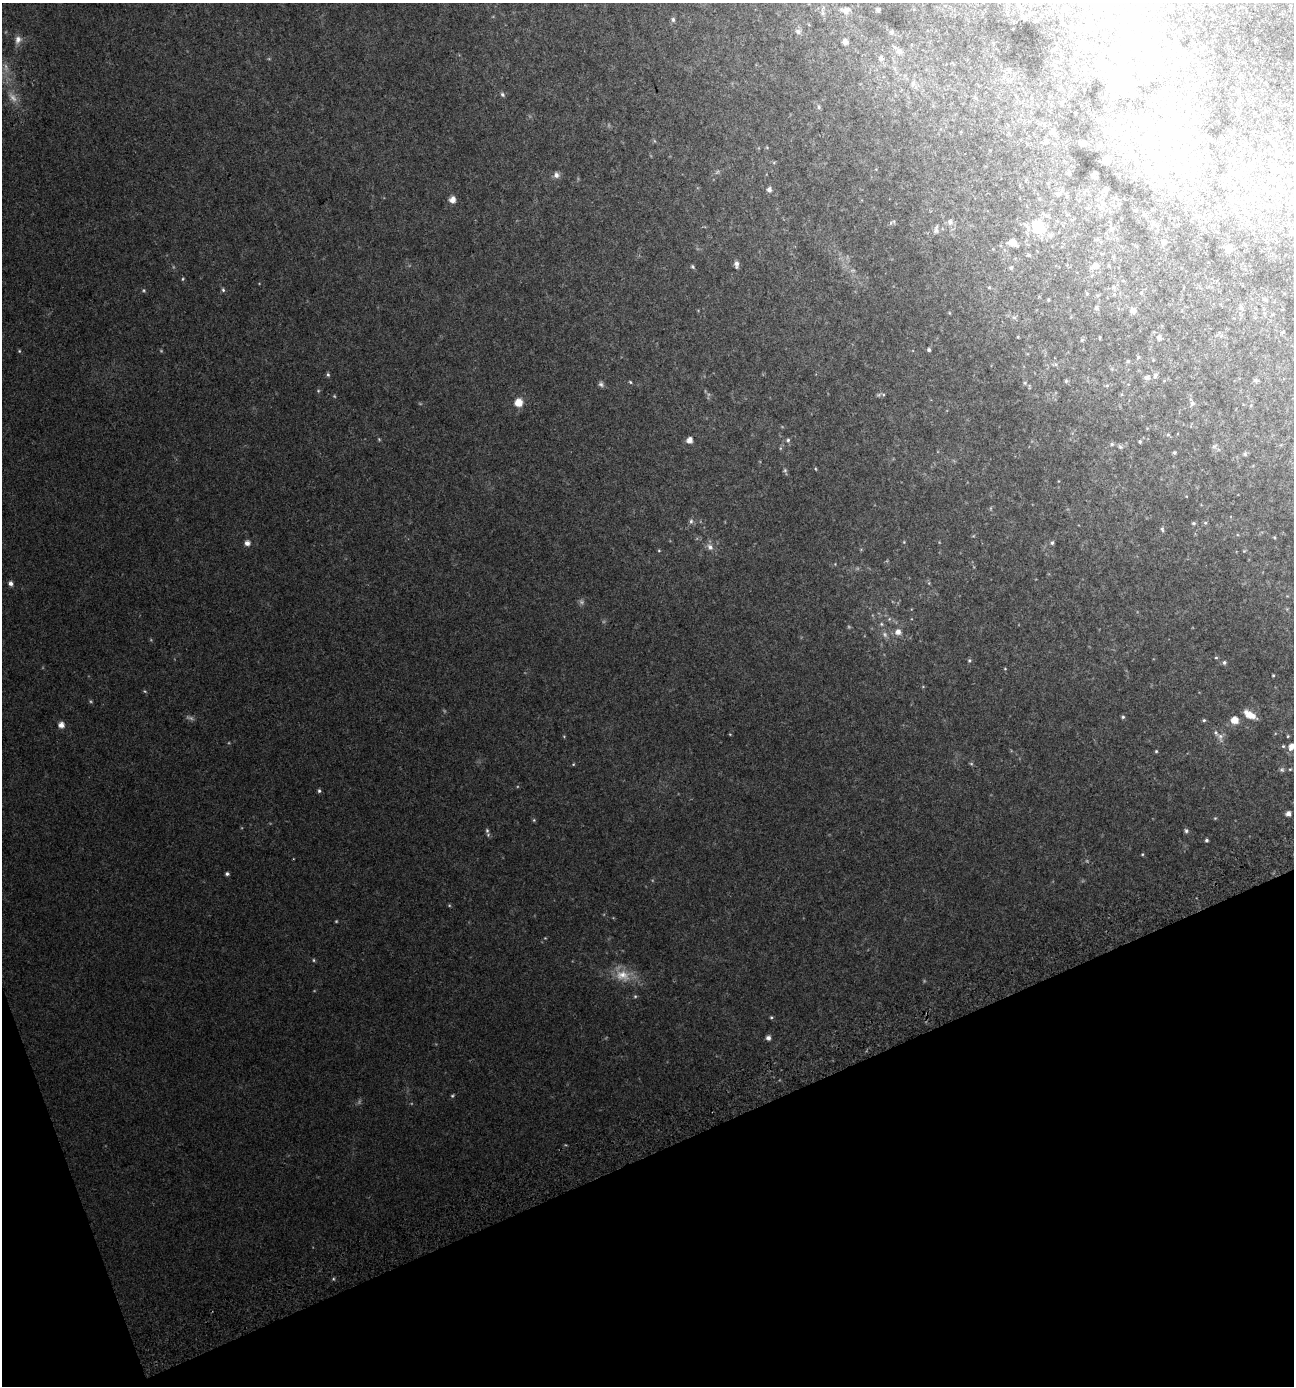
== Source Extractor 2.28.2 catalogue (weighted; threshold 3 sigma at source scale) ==
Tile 14 of 4 x 4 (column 2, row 4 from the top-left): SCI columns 1395-2686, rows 52-1435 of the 5420 x 5628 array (HDU 1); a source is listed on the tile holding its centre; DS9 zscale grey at full resolution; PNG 1296 x 1388 px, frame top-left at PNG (2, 3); no overlay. Shown black and unused: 19% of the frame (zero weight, under 2 of 3 exposures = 2% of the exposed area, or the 3 px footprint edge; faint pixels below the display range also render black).
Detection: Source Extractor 2.28.2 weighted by HDU 2 'WHT'; one run over the whole footprint, this tile lists its part. Background 0.0287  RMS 0.008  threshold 0.0362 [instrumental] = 3 sigma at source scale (4.5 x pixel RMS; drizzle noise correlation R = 1.50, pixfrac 1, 0.0396/0.0396 arcsec/px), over >= 5 px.
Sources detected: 194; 20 too faint to see at this stretch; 7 inside a brighter object's white glare — not listed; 5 inside a brighter listed object's ellipse — not listed separately; the other 162 listed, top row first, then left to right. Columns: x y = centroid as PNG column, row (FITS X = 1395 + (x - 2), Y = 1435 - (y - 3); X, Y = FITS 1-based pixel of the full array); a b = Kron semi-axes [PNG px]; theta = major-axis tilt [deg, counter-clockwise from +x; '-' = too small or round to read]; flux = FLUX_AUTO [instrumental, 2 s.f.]
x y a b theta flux
1170 7 4 4 - 3.3
846 10 9 7 3 4.6
878 10 4 4 - 2.3
823 13 6 5 - 1.5
1134 15 10 7 -20 4.7
673 19 6 5 - 1.8
798 31 9 7 -20 2.6
892 32 6 5 - 1.8
18 40 12 9 78 5
845 42 6 5 - 2.9
1086 49 6 5 - 1.5
1152 50 13 11 -57 9.9
899 52 8 7 - 3.8
881 58 7 7 - 2.2
1100 64 15 10 52 8.2
1008 69 5 5 - 1.1
1201 71 10 7 -17 3
1115 78 26 19 62 32
1011 80 9 4 43 1.7
913 83 9 5 76 2.1
502 94 7 5 -47 1.7
975 97 6 4 -60 1.2
819 107 7 4 -74 1.5
1170 114 14 6 63 5.1
1119 129 7 4 -71 1.3
1052 132 6 6 - 4.1
1108 133 7 4 2 1.7
1176 135 25 10 -48 16
1127 137 9 4 19 1.8
1047 141 9 6 -68 1.9
1147 142 14 9 -50 8.9
1082 143 6 4 -11 4.2
1207 158 8 6 -80 2.5
1106 159 6 5 - 5.1
1177 167 12 7 -60 4.5
1281 170 8 5 -78 1.8
1240 171 7 5 -42 1.9
1068 173 5 4 - 1.7
556 175 8 8 - 3.3
1093 176 7 5 -50 1.9
1172 186 9 7 25 3.6
769 189 5 5 - 3.3
1280 189 14 9 -72 5.7
1105 191 10 6 -85 2.1
1058 194 8 6 -37 2.4
1252 198 9 6 -64 2.5
452 200 6 5 - 6.8
1293 201 9 8 - 3.6
1101 208 6 6 - 2.5
1136 210 3 3 - 0.89
1144 214 5 3 - 0.73
1047 215 12 6 -7 2.5
1067 215 5 3 - 0.87
950 222 8 8 - 3.5
891 223 8 4 52 1.3
1038 226 16 13 -52 29
1111 229 7 6 - 2
936 230 10 6 78 2.7
1097 240 6 4 -1 1.3
1164 241 7 6 - 1.6
1013 243 12 8 -25 7.7
1228 248 10 8 -26 4.4
1029 255 7 5 -18 1.4
736 264 9 5 -86 3
1095 266 11 7 24 5.4
692 267 5 4 - 1.2
1011 268 5 5 - 1.4
183 279 5 4 - 0.89
989 287 4 4 - 1
1114 287 6 5 - 1.4
144 290 6 5 - 1.1
223 290 6 5 - 1.4
1141 293 5 4 - 0.9
1264 299 6 5 - 1.3
1048 300 4 4 - 0.84
1096 308 6 6 - 1.7
1242 308 7 4 -45 1.4
1133 310 9 7 -65 3.9
1014 317 7 5 -50 1.8
1283 332 5 3 - 0.85
1100 337 4 2 - 0.78
1159 337 8 6 -34 2.4
1082 340 6 5 - 1.2
929 350 4 4 - 1.8
1138 357 5 5 - 1.2
1153 360 4 4 - 0.61
1128 361 6 5 - 1.3
1055 364 6 5 - 1.5
328 375 6 4 -73 1.3
1155 376 10 6 61 2.3
1146 377 7 6 - 3
1256 380 7 5 -20 1.4
1066 381 5 5 - 1.3
630 382 5 4 - 0.93
1025 383 6 5 - 1.2
601 384 8 6 -41 2.1
1029 387 9 3 -80 0.97
318 391 5 5 - 0.9
518 402 7 7 - 12
1192 403 6 6 - 1.9
1168 435 6 4 0 0.99
689 440 5 5 - 5.8
788 440 6 5 - 1.7
1140 442 4 4 - 1
1112 444 5 5 - 1.3
1214 446 9 5 33 1.5
1120 447 8 5 -38 1.6
1174 453 4 4 - 1.1
1245 454 6 5 - 1.4
816 469 5 3 - 0.73
785 470 6 5 - 1.2
691 521 8 5 80 2.2
1193 523 6 4 0 1.2
1205 523 5 5 - 1.1
1162 529 7 4 -78 1.6
973 536 6 3 18 0.84
904 542 5 4 - 0.84
247 543 6 6 - 4.3
1052 543 5 5 - 1.7
710 547 10 8 -48 4.3
659 550 4 4 - 0.76
1244 551 5 4 - 0.74
835 564 4 4 - 0.6
11 583 6 5 - 2.8
889 619 6 4 46 1.2
881 624 5 5 - 1.4
898 632 8 7 - 5.1
885 634 9 6 -52 2.9
1216 657 5 4 - 0.97
969 660 6 5 - 1.2
1224 662 6 5 - 1.8
1005 669 5 3 - 0.62
1273 675 4 3 - 0.71
1249 715 13 6 -30 12
1123 717 5 5 - 1.3
1204 720 5 4 - 1.1
1234 720 7 6 - 9.2
61 725 6 6 - 5.7
1288 736 4 4 - 0.84
1220 737 13 7 -78 3.8
1283 746 5 4 - 1
1291 746 9 7 66 6.2
1156 751 4 4 - 0.87
573 764 5 4 - 0.81
971 764 6 4 -1 1
1290 769 5 4 - 0.85
1282 770 7 7 - 1.8
319 791 5 4 - 1.4
1288 814 5 5 - 3.9
1215 818 4 4 - 0.76
534 820 5 5 - 0.99
487 830 9 5 -66 1.9
1186 831 6 5 - 1.8
1206 840 4 4 - 1.3
1142 854 4 4 - 0.76
227 874 5 4 - 1.7
314 960 5 4 - 0.96
623 976 24 17 -18 17
635 996 5 5 - 1
771 1017 4 3 - 0.93
768 1038 5 5 - 3.2
452 1096 5 4 - 1
Isophote crosses this tile's border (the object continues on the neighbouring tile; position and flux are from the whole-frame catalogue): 3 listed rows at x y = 1170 7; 1293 201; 1291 746
Unlisted compact peaks at least as high as the median listed source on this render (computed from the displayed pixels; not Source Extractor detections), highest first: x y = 1018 337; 929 583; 1274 537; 924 981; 517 787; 564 737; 923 687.